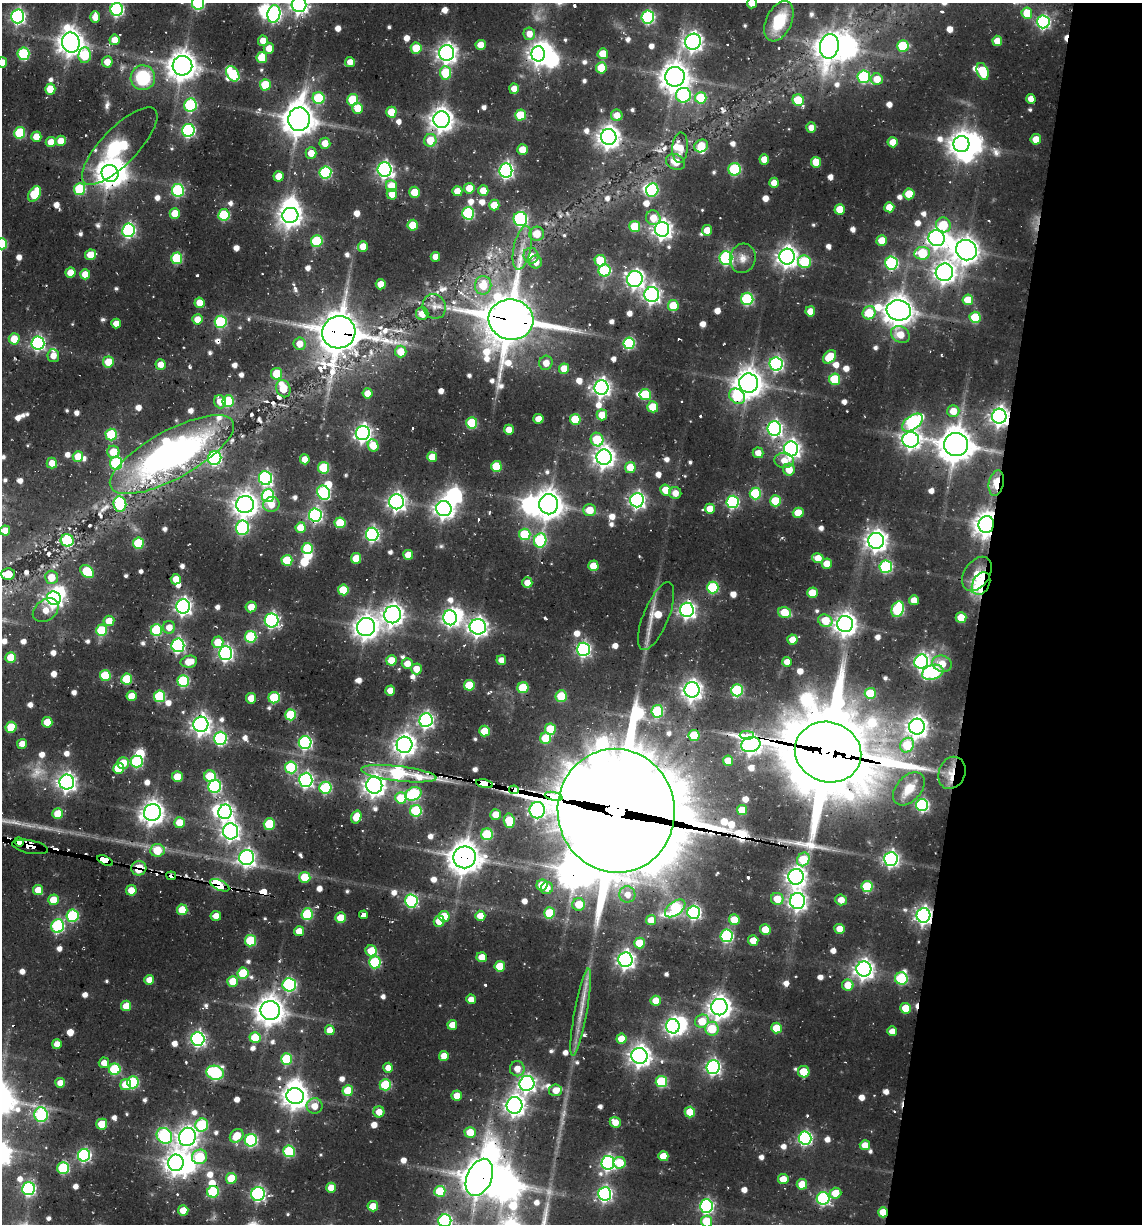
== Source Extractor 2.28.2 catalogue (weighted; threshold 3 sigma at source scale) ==
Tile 8 of 4 x 4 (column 4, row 2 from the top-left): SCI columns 3722-4861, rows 2848-4069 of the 5036 x 5291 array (HDU 1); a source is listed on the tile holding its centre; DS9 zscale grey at full resolution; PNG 1144 x 1226 px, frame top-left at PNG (2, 3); each listed source drawn as its Kron ellipse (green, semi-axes under 4 px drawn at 4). Shown black and unused: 14% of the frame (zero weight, under 2 of 3 exposures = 11% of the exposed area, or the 3 px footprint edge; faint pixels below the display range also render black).
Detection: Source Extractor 2.28.2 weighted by HDU 2 'WHT'; one run over the whole footprint, this tile lists its part. Background 0.0791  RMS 0.0095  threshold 0.0426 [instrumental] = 3 sigma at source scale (4.5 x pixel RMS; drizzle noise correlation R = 1.50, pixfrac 1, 0.05/0.05 arcsec/px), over >= 5 px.
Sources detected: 805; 5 too faint to see at this stretch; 26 inside a brighter object's white glare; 13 cosmic-ray / hot-pixel residue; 1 long thin detection or spike segment (spike, bleed or trail) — neither listed nor drawn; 14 inside a brighter listed object's ellipse — not listed separately; of the other 746, all 500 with FLUX_AUTO >= 9.3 (the completeness limit of this list) listed and drawn (246 fainter detections not listed), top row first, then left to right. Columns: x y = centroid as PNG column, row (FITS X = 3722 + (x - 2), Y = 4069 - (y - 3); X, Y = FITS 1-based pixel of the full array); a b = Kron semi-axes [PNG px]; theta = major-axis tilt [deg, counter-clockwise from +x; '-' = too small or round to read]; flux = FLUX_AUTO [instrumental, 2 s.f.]
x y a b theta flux
198 3 6 6 - 120
752 3 5 5 - 14
299 4 7 7 - 470
117 9 6 6 - 170
1027 13 6 5 - 24
274 14 9 6 81 200
18 16 7 6 - 250
95 17 6 4 -89 13
648 17 6 6 - 140
779 21 21 12 65 48
1043 22 6 6 - 200
529 34 6 6 - 12
114 40 5 5 - 15
263 41 5 5 - 12
997 41 5 5 - 14
71 42 10 9 - 1100
693 42 8 7 - 500
481 45 5 5 - 13
829 46 12 9 79 1000
903 46 5 5 - 54
269 48 5 5 - 12
416 48 5 5 - 26
447 53 8 7 - 550
23 54 6 6 - 78
538 54 8 6 -90 540
603 54 5 5 - 21
85 55 8 6 84 50
262 57 5 5 - 29
107 62 5 5 - 12
350 62 5 5 - 9.4
2 63 5 5 - 14
182 66 10 10 - 1300
601 68 5 5 - 28
983 71 9 5 -70 41
446 73 6 5 - 43
233 74 8 5 -57 45
675 77 10 9 - 1400
864 77 6 6 - 110
143 78 12 12 - 60
877 79 6 6 - 16
265 85 5 5 - 36
50 89 5 5 - 25
514 89 5 5 - 9.7
684 95 7 7 - 140
319 98 6 6 - 64
701 98 6 5 - 41
1031 99 5 4 - 9.5
353 100 6 5 - 44
798 100 6 5 - 38
190 105 7 6 - 98
358 108 5 5 - 20
391 112 5 5 - 24
520 115 5 5 - 33
617 115 6 5 - 13
299 119 12 11 - 1700
441 120 8 8 - 900
811 128 5 5 - 9.3
188 130 6 6 - 170
20 133 6 5 - 59
36 137 5 5 - 17
609 137 8 8 - 800
1036 139 5 5 - 18
430 140 6 6 - 23
61 141 5 5 - 16
51 142 5 5 - 14
893 142 5 5 - 16
325 143 5 5 - 13
961 144 8 8 - 930
120 146 51 18 46 96
701 146 7 6 - 20
680 148 15 8 86 14
522 150 5 5 - 19
311 153 6 5 - 14
764 159 5 5 - 14
675 162 10 7 -27 17
816 162 5 5 - 20
735 169 6 6 - 81
385 170 7 7 - 310
506 170 7 6 - 290
110 173 9 8 - 1100
325 173 6 6 - 110
279 176 5 5 - 15
774 183 5 5 - 13
392 186 6 5 - 22
469 188 5 5 - 17
79 189 6 6 - 71
178 190 6 6 - 110
652 190 7 6 - 88
457 191 5 5 - 14
483 191 5 5 - 17
414 192 5 5 - 20
35 194 8 5 61 47
392 194 5 5 - 12
909 194 5 5 - 27
494 205 5 5 - 20
889 207 5 5 - 17
840 209 5 5 - 19
175 213 5 5 - 20
468 213 6 6 - 110
224 215 6 5 - 68
290 215 8 7 - 710
653 218 7 7 - 16
520 219 7 7 - 160
413 225 5 5 - 25
943 225 8 7 - 33
635 226 5 5 - 39
662 229 7 7 - 520
128 230 7 6 - 180
707 230 5 5 - 14
537 234 7 7 - 18
937 238 8 8 - 460
882 240 5 5 - 19
317 241 6 5 - 67
2 244 5 5 - 53
363 247 5 5 - 17
522 248 22 8 78 14
966 250 11 10 - 1100
922 253 8 6 8 52
90 255 6 5 - 18
531 256 8 7 - 9.5
435 257 5 5 - 9.9
787 257 8 7 - 680
177 258 6 5 - 65
726 258 6 6 - 150
743 258 15 13 74 11
600 261 6 5 - 37
536 262 6 6 - 10
804 262 6 6 - 59
891 263 6 6 - 150
605 270 6 6 - 82
944 272 9 8 - 660
70 273 5 5 - 16
85 274 5 5 - 13
635 279 8 7 - 400
381 284 5 5 - 14
483 285 9 8 - 26
652 295 7 7 - 380
747 299 6 6 - 110
968 300 5 5 - 24
200 303 5 5 - 17
434 306 13 11 -60 9.6
673 306 5 5 - 30
899 310 12 10 -8 1400
810 311 5 5 - 13
869 313 7 6 - 33
422 314 6 6 - 11
975 317 5 5 - 44
197 319 5 5 - 13
511 320 22 20 -8 5300
221 322 6 6 - 96
116 323 5 4 - 9.3
339 332 17 16 - 3100
900 335 10 8 -29 18
14 339 5 5 - 19
38 343 7 6 - 200
629 343 6 6 - 99
299 344 6 6 - 13
401 352 6 5 - 19
53 356 6 6 - 10
830 357 8 5 48 28
108 362 5 5 - 22
546 363 7 6 - 10
161 364 5 5 - 11
776 364 7 6 - 220
564 369 5 5 - 16
277 374 6 5 - 31
835 379 5 5 - 49
749 383 9 9 - 1300
601 388 7 7 - 430
283 389 9 7 -68 21
367 393 5 5 - 12
645 394 5 5 - 49
737 396 8 7 - 54
228 401 6 5 - 61
220 402 7 5 -71 13
653 407 5 5 - 29
953 411 6 6 - 15
602 415 5 5 - 18
999 416 7 7 - 520
538 419 5 5 - 14
575 419 5 5 - 41
912 422 12 7 37 160
472 423 5 5 - 52
774 429 7 7 - 290
509 430 5 5 - 12
363 433 7 7 - 400
111 435 6 5 - 59
597 439 7 6 - 45
911 440 8 7 - 480
373 445 6 5 - 20
956 445 12 11 - 1900
791 449 7 7 - 450
113 452 6 6 - 22
758 453 5 5 - 10
172 455 69 24 29 430
78 456 5 5 - 19
432 457 5 5 - 19
604 457 8 7 - 680
215 458 7 6 - 150
305 459 5 5 - 13
784 460 9 7 -2 12
52 463 5 5 - 12
116 463 6 6 - 100
496 466 5 5 - 34
630 467 5 5 - 26
324 468 5 5 - 57
789 470 6 6 - 16
265 478 7 6 - 200
996 483 13 7 79 26
665 490 5 5 - 18
324 493 7 6 - 120
675 493 6 6 - 9.9
755 493 6 5 - 75
268 496 6 6 - 110
637 500 7 7 - 330
775 501 5 5 - 36
396 502 7 7 - 450
732 502 6 6 - 140
120 504 7 6 - 76
271 504 8 7 - 13
549 504 10 9 - 1300
245 505 9 8 - 930
444 508 8 7 - 570
710 509 5 5 - 17
590 510 6 6 - 21
798 513 5 5 - 23
315 515 6 6 - 220
340 523 5 5 - 36
986 524 8 7 - 1000
242 528 7 6 - 120
301 528 5 5 - 22
5 531 5 5 - 11
372 534 6 6 - 220
525 534 6 6 - 53
67 540 6 6 - 86
540 540 7 6 - 96
876 541 8 8 - 680
138 543 5 5 - 51
307 548 5 5 - 43
408 555 5 5 - 17
356 558 5 5 - 25
818 558 6 5 - 13
287 560 5 5 - 36
827 564 5 5 - 15
593 566 5 5 - 19
886 567 6 6 - 120
87 571 8 5 -39 47
8 574 6 6 - 21
977 574 19 12 56 84
51 577 6 6 - 17
176 579 5 5 - 14
527 583 5 5 - 12
981 583 12 8 62 130
713 588 6 5 - 85
343 590 5 5 - 32
812 593 5 5 - 23
54 598 7 6 - 390
914 600 5 5 - 13
183 606 7 7 - 380
251 607 5 5 - 14
898 609 8 6 68 110
46 610 14 10 38 13
687 610 7 7 - 370
785 612 7 5 -17 26
393 615 9 8 - 730
656 616 36 12 67 34
961 617 5 5 - 24
450 618 7 6 - 310
272 620 7 7 - 240
109 621 5 5 - 15
825 621 7 6 - 27
845 624 8 8 - 820
169 627 6 6 - 11
366 627 9 9 - 960
478 627 8 7 - 530
101 630 6 5 - 49
156 630 6 6 - 80
251 637 6 5 - 76
792 640 5 5 - 16
218 642 6 5 - 22
178 645 7 6 - 200
583 649 7 6 - 230
225 653 7 6 - 270
11 657 5 5 - 24
391 660 5 5 - 21
501 660 5 5 - 9.5
189 662 8 6 11 19
787 662 5 5 - 11
921 662 7 7 - 270
407 663 5 5 - 12
942 664 10 8 -16 16
416 669 5 5 - 13
933 672 11 7 17 130
105 676 5 5 - 46
127 679 5 5 - 52
183 681 6 6 - 93
469 685 5 5 - 34
523 688 5 5 - 45
692 690 7 7 - 580
737 690 6 6 - 98
390 691 5 5 - 13
870 693 5 5 - 36
132 696 5 5 - 16
160 696 6 5 - 78
561 696 6 6 - 38
251 698 5 5 - 11
274 698 5 5 - 63
657 711 6 6 - 83
291 715 5 5 - 57
426 720 7 6 - 320
47 722 5 5 - 22
201 724 8 7 - 560
11 727 5 5 - 36
917 727 8 8 - 660
550 729 6 5 - 33
485 731 5 5 - 26
694 735 5 5 - 44
747 735 7 4 -1 120
220 738 6 6 - 140
546 738 5 5 - 36
305 743 6 6 - 180
22 744 5 5 - 10
751 744 9 7 18 560
404 745 8 8 - 750
907 745 7 6 - 38
828 752 34 30 -20 13000
137 761 6 6 - 94
728 761 5 5 - 15
123 763 6 5 - 17
291 767 6 6 - 79
118 768 5 5 - 31
952 773 16 13 68 15
399 774 38 7 -7 130
210 776 6 6 - 45
177 777 5 5 - 23
306 780 7 6 - 260
67 782 7 7 - 470
484 784 8 4 -12 1100
374 785 8 8 - 680
215 786 6 6 - 140
325 788 6 6 - 96
909 789 19 12 48 18
514 790 5 4 - 510
413 794 8 6 27 110
554 796 9 3 -13 820
401 798 5 5 - 32
922 805 6 6 - 170
537 810 8 7 - 270
742 810 5 5 - 21
416 811 6 6 - 76
616 811 62 58 -80 22000
225 812 7 6 - 340
152 813 8 8 - 850
58 814 5 5 - 27
496 815 5 5 - 16
356 817 6 5 - 18
509 821 7 5 -83 39
179 823 5 5 - 20
269 824 5 5 - 43
231 831 8 7 - 470
487 834 6 6 - 65
19 842 5 4 - 1000
30 847 18 6 -11 840
157 850 7 6 - 29
247 857 7 7 - 360
465 857 11 11 - 1600
803 859 7 6 - 35
891 859 7 7 - 290
105 860 8 3 -24 1300
139 868 7 7 - 28
171 876 5 4 - 96
305 877 5 5 - 30
796 877 8 7 - 610
220 885 10 5 -25 240
542 885 5 5 - 25
867 886 5 5 - 57
547 888 6 6 - 9.9
38 890 5 5 - 14
131 890 5 5 - 20
627 894 8 8 - 9.5
777 899 6 6 - 21
53 900 5 5 - 22
841 900 5 5 - 11
411 901 6 6 - 140
798 901 8 7 - 440
579 904 6 6 - 23
675 908 12 7 37 95
182 910 5 5 - 24
694 912 6 6 - 210
549 913 5 5 - 41
307 914 6 5 - 75
364 915 4 3 - 200
924 915 7 7 - 430
72 916 6 6 - 82
216 916 5 5 - 12
444 916 5 5 - 27
480 916 5 5 - 14
341 918 5 5 - 25
651 920 5 5 - 17
734 920 5 5 - 24
439 921 5 5 - 21
58 926 7 6 - 130
840 929 5 5 - 15
765 930 5 5 - 22
299 931 5 5 - 13
726 936 6 6 - 130
753 940 5 5 - 16
250 941 5 5 - 57
639 943 5 5 - 28
371 951 6 5 - 24
482 957 5 5 - 15
625 960 7 7 - 450
375 962 6 6 - 85
500 966 5 5 - 26
864 969 7 7 - 580
243 973 5 5 - 43
901 978 6 6 - 85
149 980 5 4 - 9.9
233 981 5 5 - 23
289 985 7 6 - 160
848 985 5 5 - 18
471 999 5 4 - 9.9
656 1001 5 5 - 17
126 1006 5 5 - 18
719 1007 8 8 - 840
906 1008 5 5 - 27
270 1011 9 9 - 1400
581 1012 44 6 80 18
702 1021 7 6 - 24
452 1025 5 5 - 12
673 1026 7 6 - 370
777 1028 5 5 - 27
712 1029 7 6 - 31
330 1030 5 5 - 14
892 1031 5 5 - 9.4
255 1037 5 5 - 31
198 1039 7 6 - 270
621 1039 5 5 - 20
57 1044 5 5 - 9.5
444 1056 5 5 - 13
640 1056 8 8 - 700
287 1059 6 5 - 59
104 1063 5 5 - 10
713 1067 7 6 - 260
388 1068 5 5 - 11
115 1069 6 6 - 70
517 1069 7 7 - 11
804 1072 6 5 - 24
215 1073 9 7 -17 160
661 1081 5 5 - 66
133 1082 6 6 - 91
60 1083 5 5 - 11
527 1083 8 7 - 380
126 1085 5 5 - 20
385 1085 5 5 - 59
556 1090 6 6 - 12
348 1091 5 5 - 34
295 1096 8 8 - 1100
457 1096 5 5 - 14
515 1105 8 8 - 610
314 1106 8 7 - 12
379 1112 5 5 - 13
690 1112 5 5 - 27
41 1115 7 6 - 130
615 1122 6 5 - 12
102 1124 5 5 - 25
202 1125 7 6 - 84
470 1132 5 5 - 21
164 1136 8 7 - 160
237 1136 7 6 - 21
187 1137 9 8 - 630
805 1138 6 6 - 200
251 1140 6 6 - 130
865 1145 5 5 - 14
289 1151 6 6 - 74
84 1155 6 6 - 190
663 1156 5 5 - 17
200 1157 7 7 - 63
176 1163 8 7 - 760
608 1163 7 6 - 270
619 1163 6 6 - 25
63 1168 6 6 - 73
479 1177 19 12 67 2200
231 1178 5 5 - 27
783 1179 5 5 - 14
802 1184 5 5 - 22
331 1188 5 5 - 14
29 1189 6 6 - 180
440 1191 5 5 - 42
213 1192 6 6 - 73
835 1193 6 5 - 19
258 1194 7 6 - 190
605 1194 7 6 - 250
823 1198 6 6 - 150
373 1206 5 5 - 18
706 1206 6 6 - 210
183 1210 5 5 - 18
883 1212 5 5 - 22
445 1221 6 6 - 170
707 1221 6 5 - 32
Overlapping masked pixels (flux is a lower limit): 30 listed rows (the first 20) at x y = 538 54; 966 250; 511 320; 339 332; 999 416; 172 455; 996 483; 315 515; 986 524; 981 583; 747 735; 751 744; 828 752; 952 773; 399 774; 484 784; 514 790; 554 796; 537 810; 616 811
Isophote crosses this tile's border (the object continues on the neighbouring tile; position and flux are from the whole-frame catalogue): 9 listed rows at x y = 198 3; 752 3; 299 4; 117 9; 274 14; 2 63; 2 244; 445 1221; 707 1221